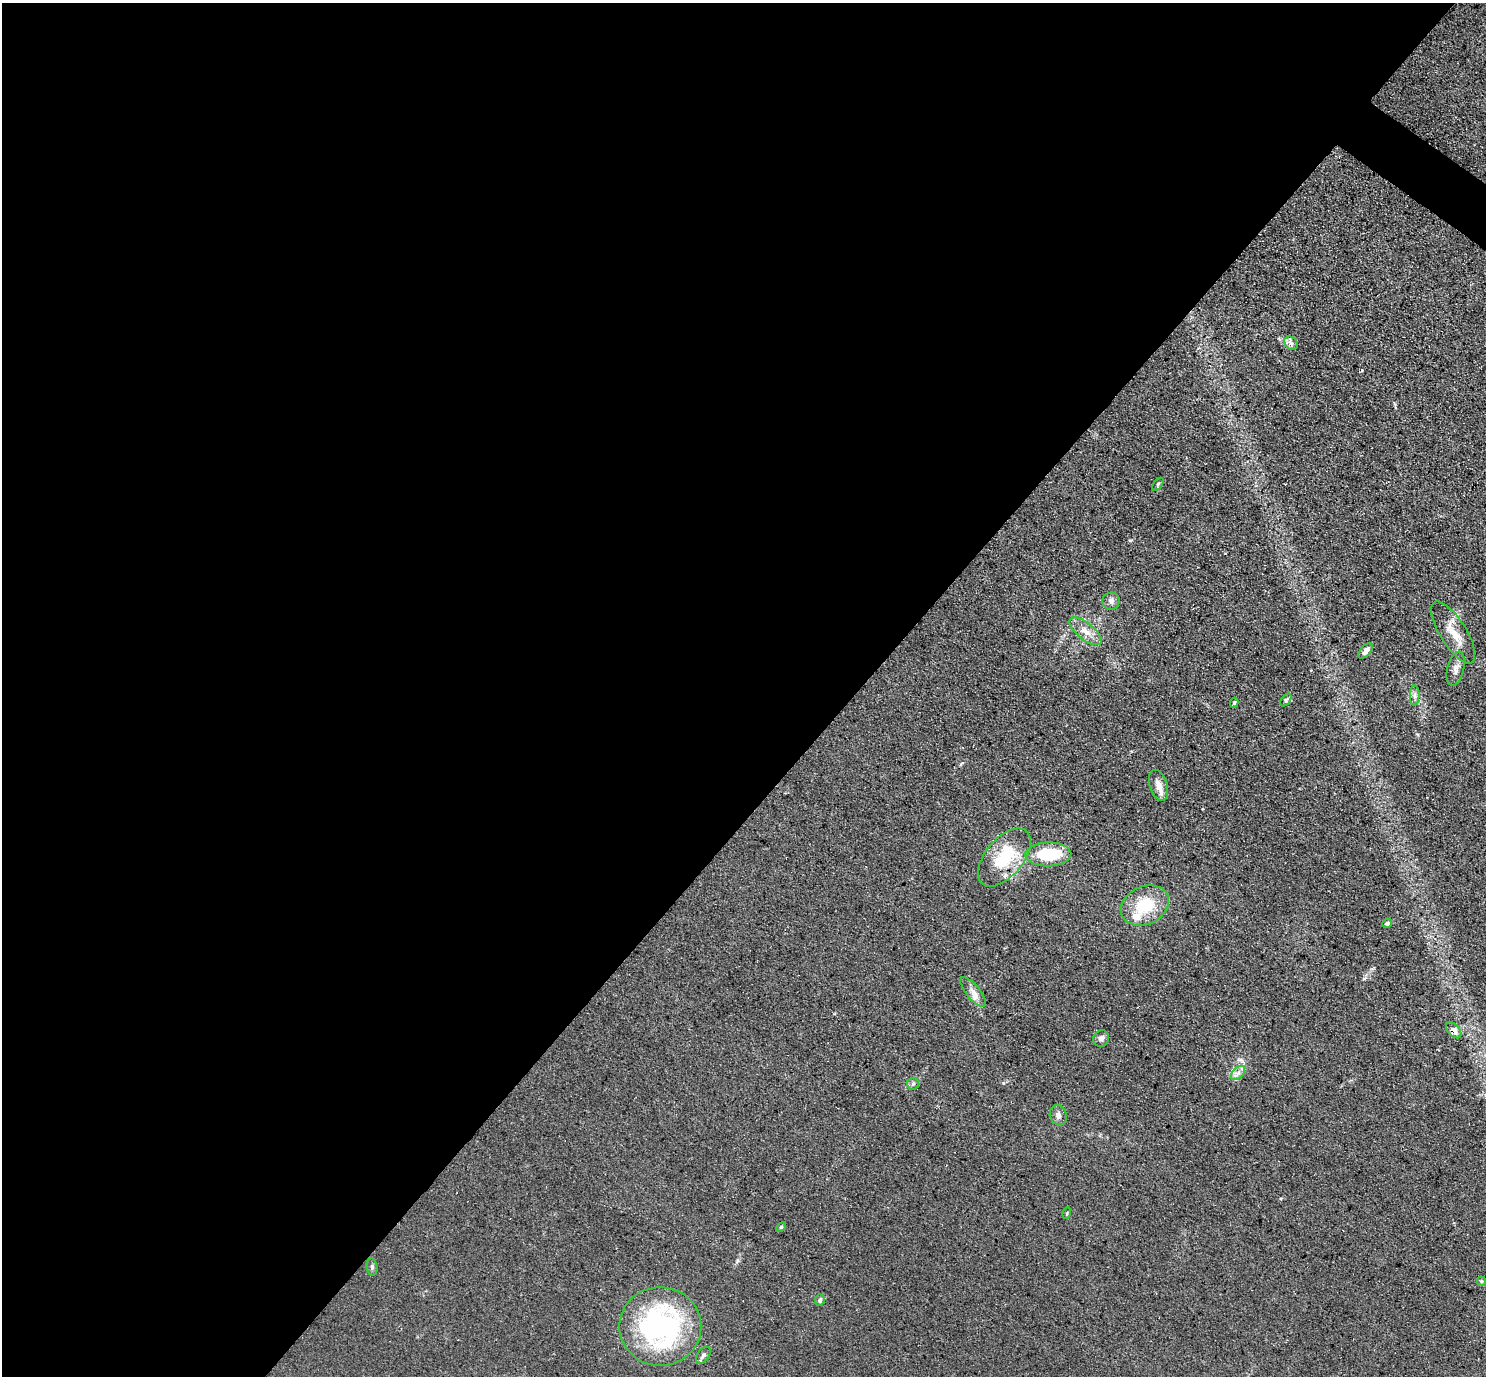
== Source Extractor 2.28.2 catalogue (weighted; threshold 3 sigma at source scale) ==
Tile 5 of 4 x 4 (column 1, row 2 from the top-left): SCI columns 2-1485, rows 2902-4275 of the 5939 x 5943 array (HDU 1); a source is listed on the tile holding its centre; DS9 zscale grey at full resolution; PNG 1488 x 1378 px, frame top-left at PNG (2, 3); each listed source drawn as its Kron ellipse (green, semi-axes under 4 px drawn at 4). Shown black and unused: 58% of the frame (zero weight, under 3 of 5 exposures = <1% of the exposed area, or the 3 px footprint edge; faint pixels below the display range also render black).
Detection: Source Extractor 2.28.2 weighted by HDU 2 'WHT'; one run over the whole footprint, this tile lists its part. Background 0.0727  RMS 0.0089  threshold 0.0403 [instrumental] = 3 sigma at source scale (4.5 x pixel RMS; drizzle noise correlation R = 1.50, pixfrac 1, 0.05/0.05 arcsec/px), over >= 5 px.
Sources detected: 29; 1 inside a brighter listed object's ellipse — not listed separately; the other 28 listed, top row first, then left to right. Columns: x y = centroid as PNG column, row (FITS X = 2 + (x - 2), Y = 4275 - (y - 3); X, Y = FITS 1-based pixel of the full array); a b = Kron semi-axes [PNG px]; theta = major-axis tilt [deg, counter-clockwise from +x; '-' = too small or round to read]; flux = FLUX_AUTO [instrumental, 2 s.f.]
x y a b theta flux
1291 343 7 6 - 2.8
1158 484 7 4 54 1.3
1111 601 8 8 - 3.7
1086 631 19 8 -38 9.5
1453 632 35 13 -58 17
1366 651 9 5 49 4.4
1456 669 17 8 76 5.9
1415 696 10 5 -90 2.9
1286 700 7 4 53 1.7
1234 703 5 3 - 1.2
1158 785 16 9 -73 8
1048 854 23 12 2 44
1004 857 34 19 50 45
1145 906 25 19 25 35
1387 923 5 4 - 1.8
973 992 18 7 -51 6.6
1454 1030 9 5 -49 5.7
1101 1038 8 7 - 3.5
1238 1073 9 5 45 3.3
913 1084 6 6 - 1.7
1058 1115 10 8 -70 3.8
1067 1213 5 3 - 1.1
781 1227 6 3 45 0.97
372 1267 8 5 -81 1.9
1481 1281 5 4 - 1.1
820 1300 5 4 - 2.2
660 1326 41 39 0 170
703 1355 10 6 55 2.8
Overlapping masked pixels (flux is a lower limit): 1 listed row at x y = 1454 1030